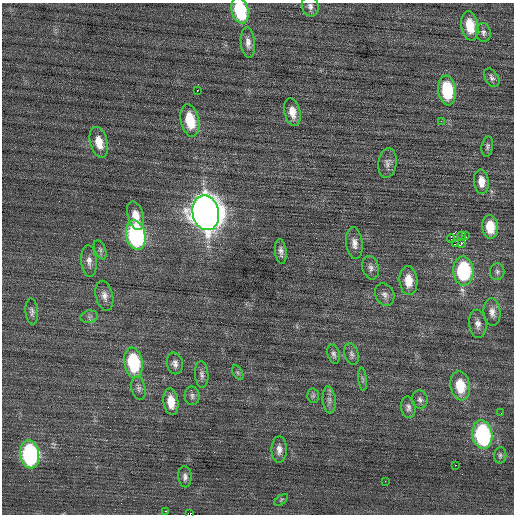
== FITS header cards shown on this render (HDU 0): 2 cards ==
NAXIS1  =                  512 / Axis length
NAXIS2  =                  512 / Axis length

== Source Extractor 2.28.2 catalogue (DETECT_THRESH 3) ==
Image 512 x 512 px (HDU 0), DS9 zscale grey, 1 PNG px = 1 image px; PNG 516 x 516 px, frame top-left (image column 1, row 512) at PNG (2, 3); each listed source drawn as its Kron ellipse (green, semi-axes under 4 px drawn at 4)
Background 0.0881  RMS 0.72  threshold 2.17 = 3 sigma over >= 5 px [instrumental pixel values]
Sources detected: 65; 1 with non-positive FLUX_AUTO (blend fragments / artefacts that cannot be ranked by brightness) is neither listed nor drawn; the other 64 listed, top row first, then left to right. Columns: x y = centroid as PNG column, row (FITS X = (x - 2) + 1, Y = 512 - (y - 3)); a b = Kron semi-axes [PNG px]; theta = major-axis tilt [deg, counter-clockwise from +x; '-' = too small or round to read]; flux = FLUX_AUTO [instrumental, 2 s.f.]
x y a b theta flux
310 6 10 8 -73 230
240 10 13 8 -75 3200
470 26 15 8 -81 1200
483 32 9 7 -82 180
248 43 15 7 -84 320
492 78 10 6 -57 150
197 90 3 2 - 410
447 90 15 9 -83 2700
292 112 14 8 -78 540
190 120 16 9 -78 1600
441 121 3 2 - 100
99 142 16 8 -75 750
487 146 10 5 80 120
387 163 15 9 82 300
481 182 12 7 -86 550
206 213 17 13 -78 81000
136 216 14 8 -73 610
490 227 12 8 -84 1100
136 235 15 9 -79 8500
465 235 3 2 - 12000
461 236 3 3 - 55
451 238 4 2 - 74000
354 243 16 8 -83 350
455 244 3 2 - 82
461 244 3 3 - 660
100 250 10 5 -66 140
281 252 12 5 -84 220
89 261 16 8 -85 320
371 268 12 8 -76 220
463 271 14 10 -87 4500
497 272 8 7 - 140
408 281 14 9 -86 770
385 295 12 9 -62 260
104 296 15 8 -76 330
32 312 13 6 -85 190
492 312 14 8 -85 330
89 317 9 6 12 140
478 324 14 8 -85 310
334 354 10 6 -74 150
352 354 11 6 -73 180
133 363 15 9 -81 3500
175 363 11 8 -79 240
238 373 8 4 -59 90
202 374 13 6 -85 210
363 379 11 4 -84 100
460 386 14 9 -81 1200
138 388 12 7 -78 200
192 396 9 7 -87 160
313 396 7 6 - 100
420 399 9 8 - 180
329 400 13 6 -84 250
171 402 13 7 -83 800
408 407 11 7 -80 190
501 413 2 2 - 25
482 434 14 10 -82 6600
279 449 13 7 89 310
30 454 14 9 -83 7300
500 455 8 6 86 120
456 465 3 2 - 80
185 477 10 6 -85 210
385 481 2 2 - 75
281 500 8 4 36 72
166 511 3 2 - 480
190 514 2 2 - 160000
At the frame edge (FLAGS 8, measured only in part): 2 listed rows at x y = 240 10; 190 514
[1 non-positive-flux detection neither listed nor drawn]